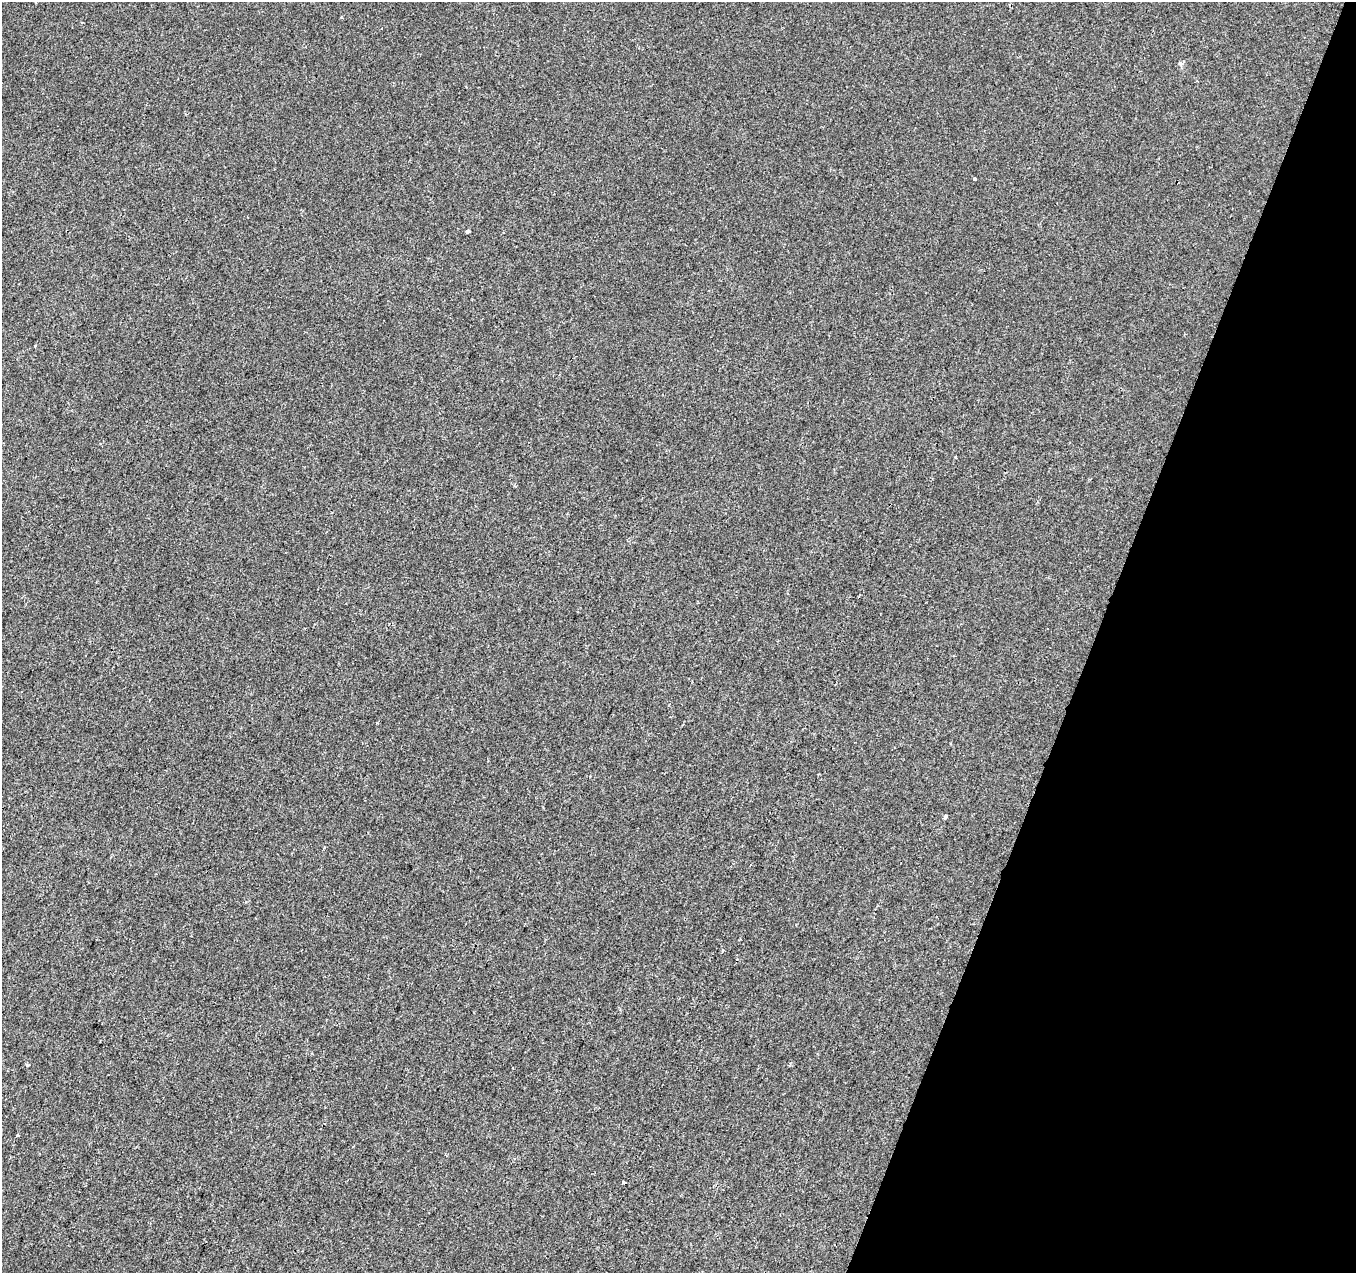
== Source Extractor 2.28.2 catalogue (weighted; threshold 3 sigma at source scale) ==
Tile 8 of 4 x 4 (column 4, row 2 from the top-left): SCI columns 4069-5422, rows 2819-4089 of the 5422 x 5573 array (HDU 1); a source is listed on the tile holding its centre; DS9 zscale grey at full resolution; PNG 1358 x 1275 px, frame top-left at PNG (2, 2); no overlay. Shown black and unused: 19% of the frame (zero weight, under 2 of 3 exposures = <1% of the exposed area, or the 3 px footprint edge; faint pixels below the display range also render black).
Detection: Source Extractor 2.28.2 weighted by HDU 2 'WHT'; one run over the whole footprint, this tile lists its part. Background -5.66e-04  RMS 0.0041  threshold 0.0187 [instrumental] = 3 sigma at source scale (4.5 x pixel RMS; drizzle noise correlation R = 1.50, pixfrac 1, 0.0396/0.0396 arcsec/px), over >= 5 px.
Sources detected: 9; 1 cosmic-ray / hot-pixel residue — not listed; the other 8 listed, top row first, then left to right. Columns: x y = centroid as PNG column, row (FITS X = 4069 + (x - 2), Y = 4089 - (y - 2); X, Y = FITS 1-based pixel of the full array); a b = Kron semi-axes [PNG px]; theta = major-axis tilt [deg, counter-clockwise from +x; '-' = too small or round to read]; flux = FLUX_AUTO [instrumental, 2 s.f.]
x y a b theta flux
1181 64 6 5 - 0.85
975 179 3 3 - 0.46
468 232 3 3 - 2
955 457 4 2 - 0.32
945 816 4 3 - 1.6
28 1065 5 3 - 0.4
18 1135 3 3 - 0.52
624 1183 4 3 - 3.5